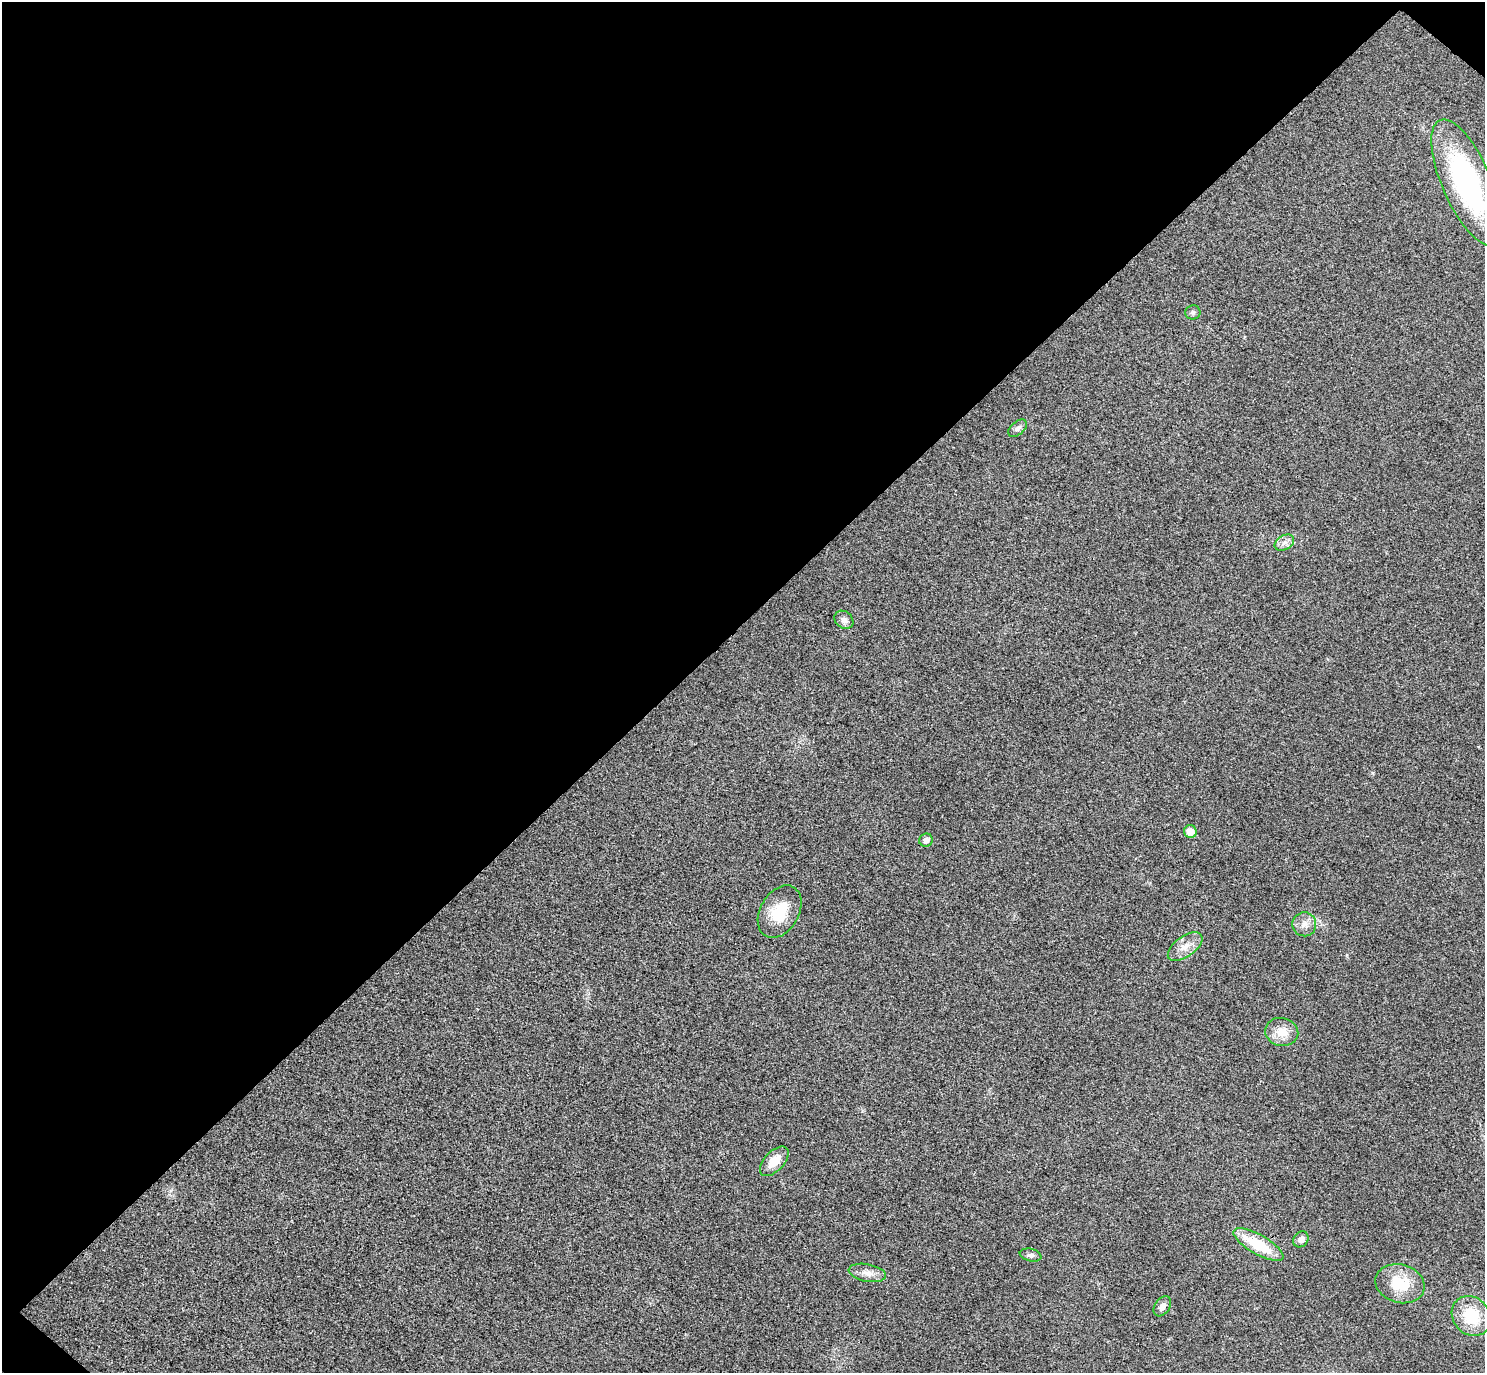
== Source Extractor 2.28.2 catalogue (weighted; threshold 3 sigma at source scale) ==
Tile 2 of 4 x 4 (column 2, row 1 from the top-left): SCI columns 1529-3011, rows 4315-5685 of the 6023 x 6026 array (HDU 1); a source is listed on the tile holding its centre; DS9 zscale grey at full resolution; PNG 1487 x 1375 px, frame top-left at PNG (2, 2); each listed source drawn as its Kron ellipse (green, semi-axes under 4 px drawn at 4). Shown black and unused: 46% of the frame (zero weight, under 3 of 4 exposures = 6% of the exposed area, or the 3 px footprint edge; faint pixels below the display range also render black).
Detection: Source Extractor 2.28.2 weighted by HDU 2 'WHT'; one run over the whole footprint, this tile lists its part. Background 0.0272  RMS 0.0062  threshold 0.0281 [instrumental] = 3 sigma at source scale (4.5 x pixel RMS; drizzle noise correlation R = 1.50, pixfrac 1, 0.05/0.05 arcsec/px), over >= 5 px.
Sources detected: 19; all 19 listed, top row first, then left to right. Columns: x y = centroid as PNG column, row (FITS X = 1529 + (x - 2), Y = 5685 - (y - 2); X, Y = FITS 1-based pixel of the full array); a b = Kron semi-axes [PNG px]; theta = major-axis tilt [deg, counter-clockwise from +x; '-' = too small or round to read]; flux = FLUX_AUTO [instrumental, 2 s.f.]
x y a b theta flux
1467 182 68 24 -67 120
1193 312 7 7 - 1.8
1018 428 11 6 38 2.6
1284 543 10 7 30 3
844 620 10 8 -40 3.4
1190 832 6 6 - 6.1
926 840 7 6 - 2.9
780 912 28 19 59 20
1304 924 12 12 - 5.2
1185 947 20 10 36 7.3
1282 1032 17 14 -13 9.5
774 1161 18 9 46 9.8
1301 1239 8 7 - 2.9
1258 1245 28 9 -29 24
1031 1255 11 6 -12 1.8
867 1273 19 8 -11 5.2
1400 1284 25 19 -16 21
1162 1306 11 7 56 3.1
1471 1316 21 18 -50 23
Isophote crosses this tile's border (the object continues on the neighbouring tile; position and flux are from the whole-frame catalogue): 1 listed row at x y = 1467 182